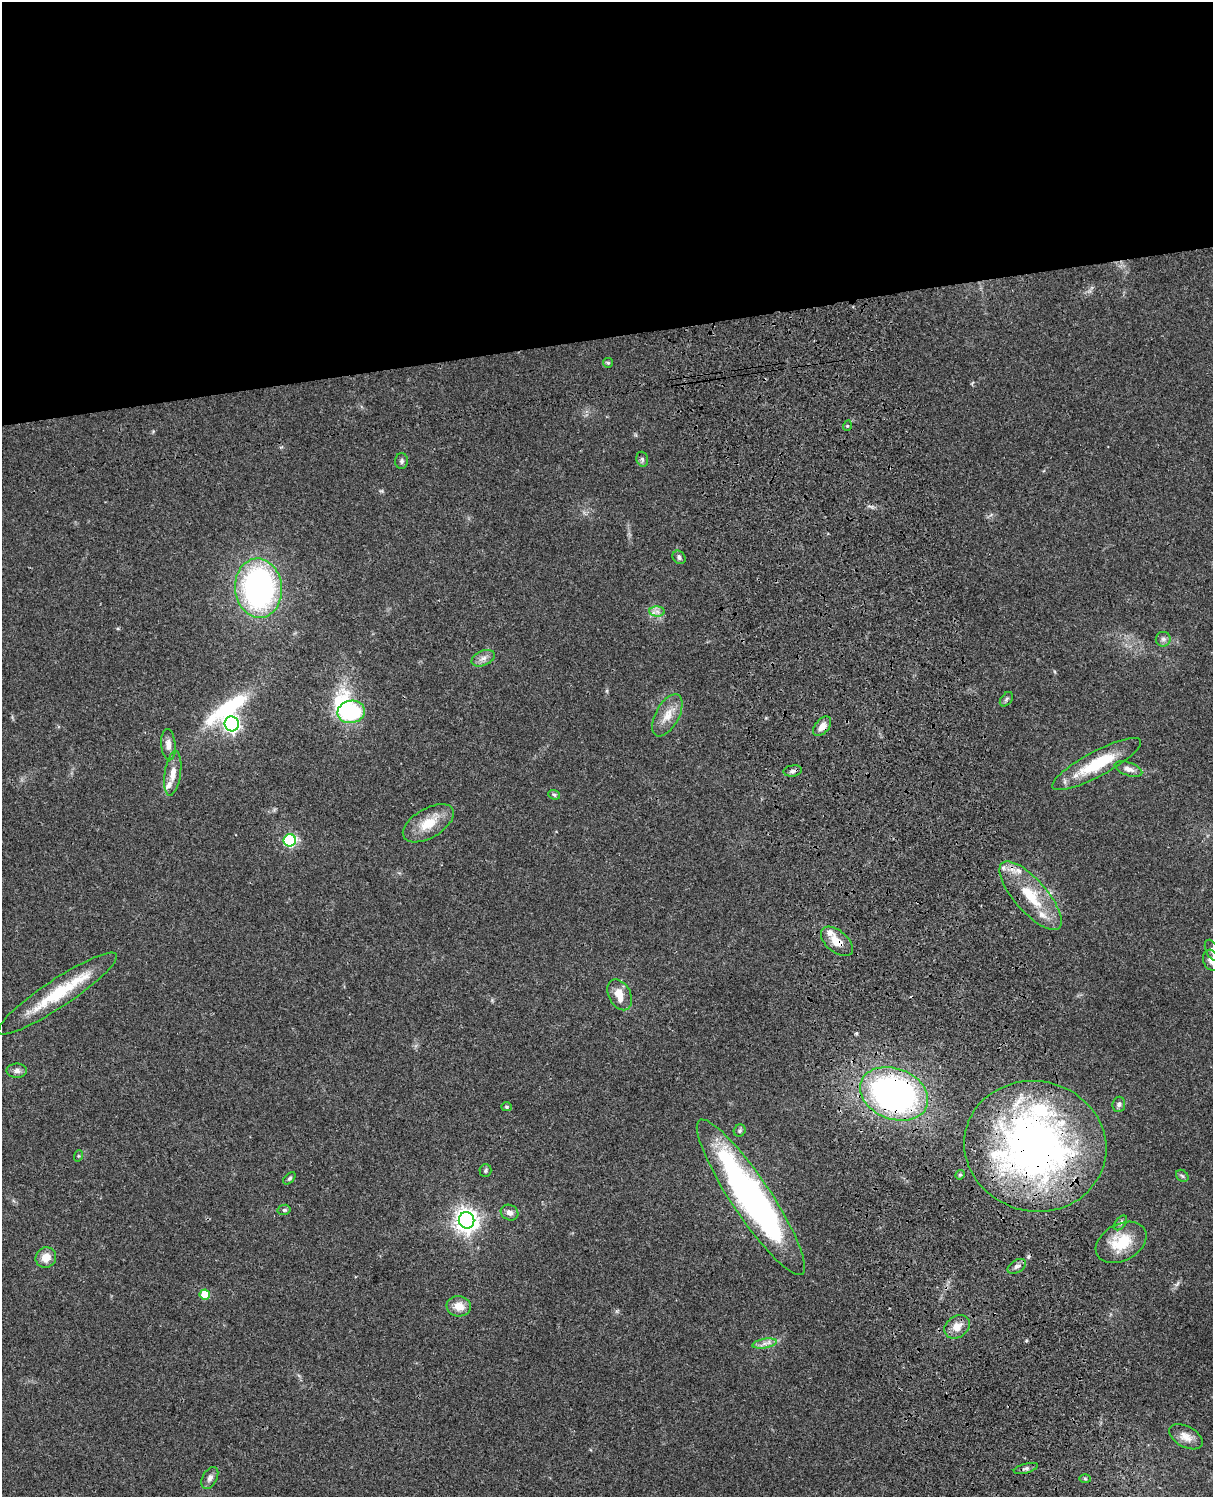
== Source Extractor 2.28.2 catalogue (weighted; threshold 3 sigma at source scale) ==
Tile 2 of 4 x 3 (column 2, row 1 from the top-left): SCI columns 1333-2543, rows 3267-4761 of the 5084 x 4925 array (HDU 1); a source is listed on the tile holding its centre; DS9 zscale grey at full resolution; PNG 1215 x 1499 px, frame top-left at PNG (2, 2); each listed source drawn as its Kron ellipse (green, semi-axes under 4 px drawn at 4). Shown black and unused: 23% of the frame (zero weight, under 3 of 4 exposures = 6% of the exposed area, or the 3 px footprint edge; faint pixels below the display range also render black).
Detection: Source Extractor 2.28.2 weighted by HDU 2 'WHT'; one run over the whole footprint, this tile lists its part. Background 0.0756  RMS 0.0058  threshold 0.0261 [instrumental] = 3 sigma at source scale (4.5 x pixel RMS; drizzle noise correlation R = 1.50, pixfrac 1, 0.05/0.05 arcsec/px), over >= 5 px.
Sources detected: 65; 3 inside a brighter object's white glare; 1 cosmic-ray / hot-pixel residue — neither listed nor drawn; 6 inside a brighter listed object's ellipse — not listed separately; the other 55 listed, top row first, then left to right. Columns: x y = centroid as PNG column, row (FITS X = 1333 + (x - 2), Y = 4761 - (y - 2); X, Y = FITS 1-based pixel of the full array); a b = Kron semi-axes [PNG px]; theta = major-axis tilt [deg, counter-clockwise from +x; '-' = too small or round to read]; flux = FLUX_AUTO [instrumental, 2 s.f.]
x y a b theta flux
608 363 5 4 - 0.79
847 426 5 3 - 0.6
642 459 8 5 -74 1.3
402 461 8 6 90 1.5
679 557 7 6 - 1.7
258 588 30 23 -84 140
657 611 8 5 -1 2.2
1163 639 7 7 - 1.9
483 658 12 7 22 3.3
1006 699 8 5 52 1.2
351 712 14 11 12 45
667 715 23 11 62 8.5
232 724 7 7 - 190
822 726 11 7 50 4.7
168 745 15 7 -85 4.1
1097 764 50 12 28 27
1128 769 14 6 -19 3.2
793 771 9 5 8 1.5
173 773 22 8 82 6.4
554 795 6 4 -23 1
428 823 28 14 30 14
290 840 6 6 - 61
1030 896 43 16 -49 26
837 941 19 10 -40 8.9
1212 950 11 6 -63 2.2
1211 960 10 8 -73 3.9
58 993 71 14 34 33
620 995 16 11 -62 8.1
17 1071 10 7 0 2.4
894 1094 35 25 -21 190
1119 1104 7 6 - 1.6
506 1107 5 4 - 0.84
740 1131 6 5 - 1.2
1035 1146 71 65 -12 300
78 1156 5 3 - 0.64
485 1171 6 6 - 1.1
960 1175 5 4 - 0.85
1182 1176 7 5 -44 1
289 1178 7 4 45 1
751 1197 92 19 -56 200
284 1210 6 5 - 1.1
510 1213 9 7 -28 3
467 1220 8 8 - 460
1121 1223 8 5 54 1.5
1121 1242 27 18 28 20
46 1258 10 10 - 6.7
1017 1266 10 6 31 2.1
205 1295 5 5 - 16
459 1306 12 10 -6 6.8
957 1327 14 10 37 6
764 1343 12 4 9 2.7
1186 1437 18 10 -28 5.5
1026 1468 12 4 15 1.7
210 1478 12 7 61 2.5
1085 1479 6 4 -2 0.75
Overlapping masked pixels (flux is a lower limit): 5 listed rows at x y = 822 726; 1030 896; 837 941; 894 1094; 1035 1146
Isophote crosses this tile's border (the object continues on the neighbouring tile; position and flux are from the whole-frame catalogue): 2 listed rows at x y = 1212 950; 1211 960